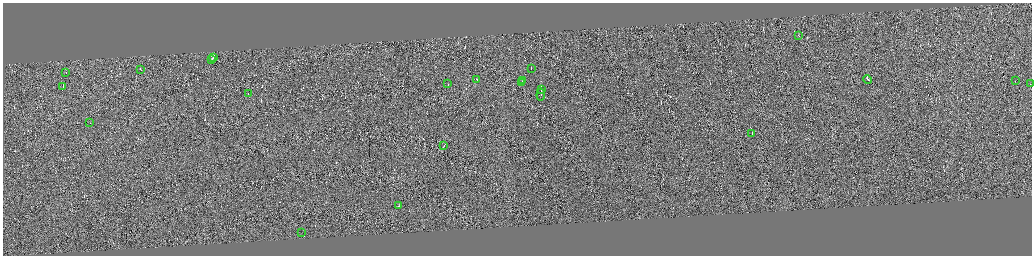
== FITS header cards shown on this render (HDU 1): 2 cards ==
NAXIS1  =                 4117
NAXIS2  =                 1015

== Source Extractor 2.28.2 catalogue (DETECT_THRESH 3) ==
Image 4117 x 1015 px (HDU 1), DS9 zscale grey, zoomed out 1/4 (1 PNG px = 4 x 4 image px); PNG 1034 x 258 px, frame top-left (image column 1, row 1013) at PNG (3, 3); each listed source drawn as its Kron ellipse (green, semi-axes under 4 px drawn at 4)
Background 0.0253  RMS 1.8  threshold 5.27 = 3 sigma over >= 5 px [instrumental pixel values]
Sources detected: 489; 467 cannot appear on this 1/4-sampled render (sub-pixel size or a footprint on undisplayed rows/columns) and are neither listed nor drawn; the other 22 listed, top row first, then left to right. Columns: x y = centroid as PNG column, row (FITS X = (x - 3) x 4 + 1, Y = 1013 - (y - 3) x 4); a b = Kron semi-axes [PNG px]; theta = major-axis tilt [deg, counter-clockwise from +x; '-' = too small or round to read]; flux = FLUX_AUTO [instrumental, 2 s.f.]
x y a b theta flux
799 36 2 1 - 2.6e+03
214 58 3 1 - 1.3e+04
212 60 2 1 - 8.8e+03
532 69 2 1 - 2.9e+03
141 70 2 1 - 2.0e+04
66 73 2 1 - 2.2e+03
477 80 2 1 - 5.1e+03
868 80 4 1 - 1.3e+04
523 81 2 1 - 3.6e+03
1016 81 2 1 - 3.2e+03
522 83 2 1 - 6.7e+03
448 84 2 1 - 8.5e+03
1031 84 2 1 - 2.2e+03
63 87 2 1 - 5.5e+03
542 89 4 1 - 7.1e+03
249 94 2 1 - 2.5e+03
541 95 6 1 84 8.1e+03
90 123 2 1 - 4.0e+03
752 133 2 1 - 4.4e+03
444 146 2 1 - 4.5e+03
399 206 3 1 - 5.2e+03
302 232 2 1 - 1.7e+06
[467 sub-pixel or undisplayed-footprint detections neither listed nor drawn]